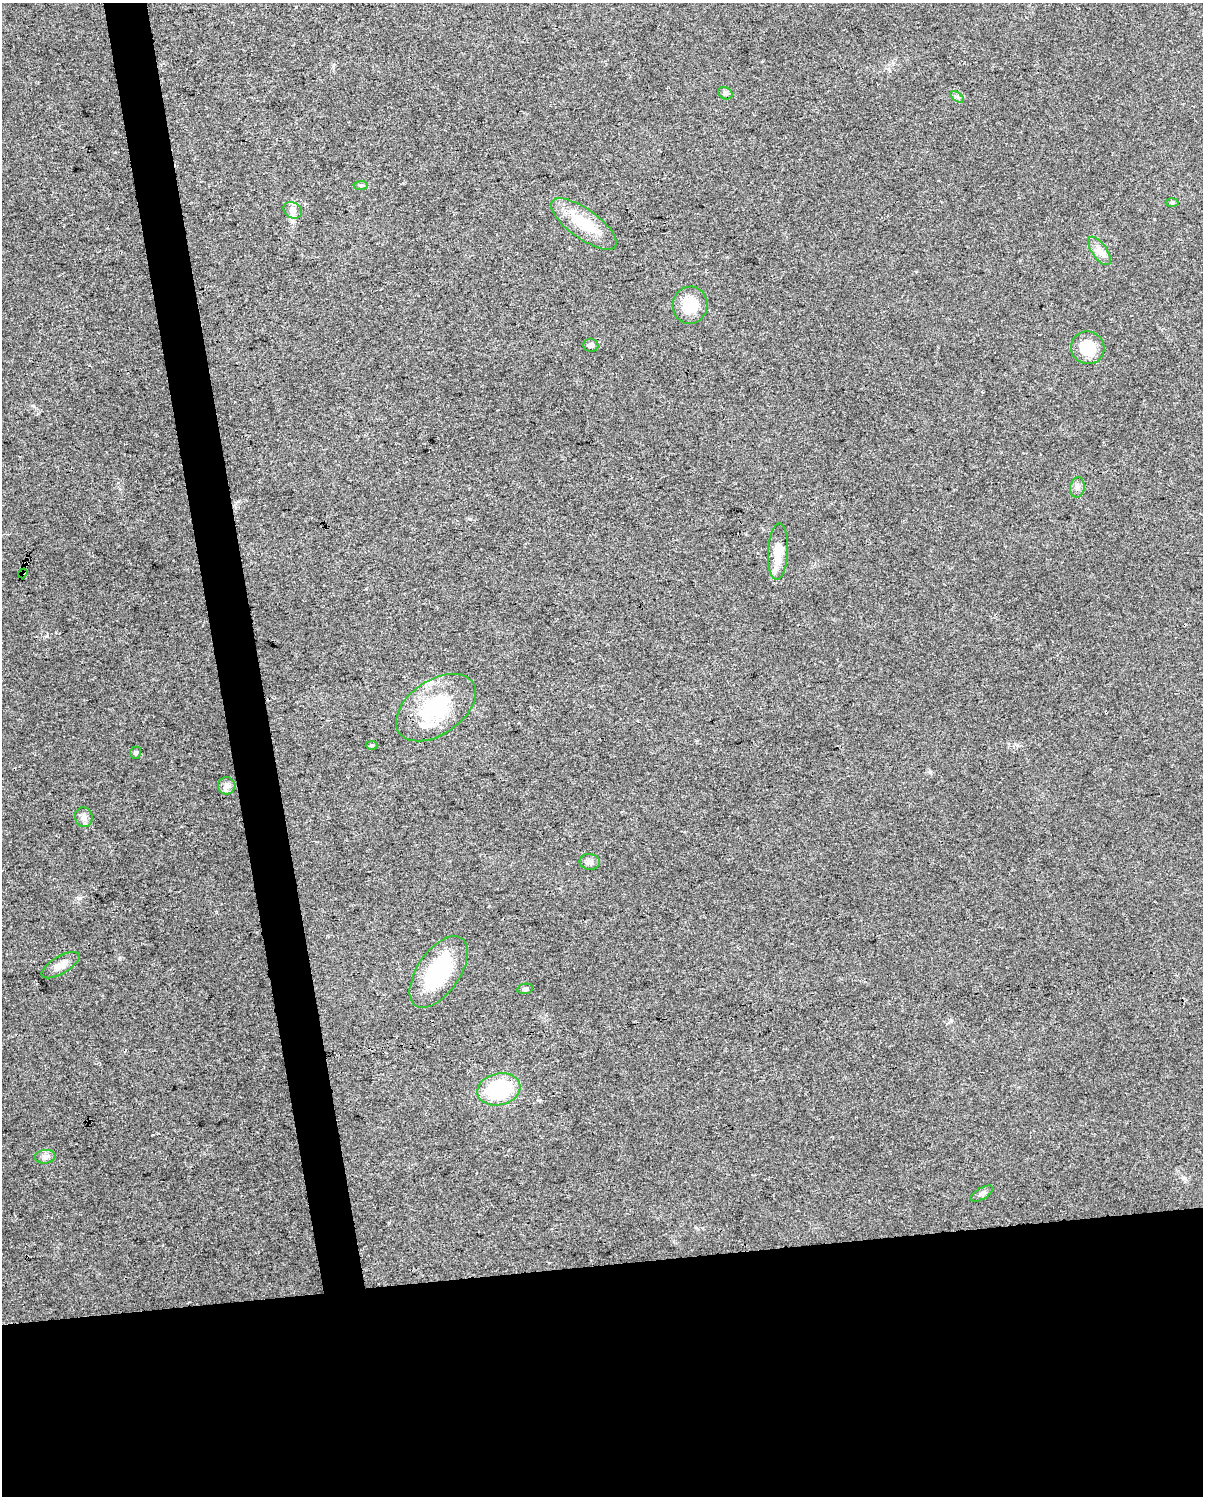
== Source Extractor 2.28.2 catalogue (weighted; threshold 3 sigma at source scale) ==
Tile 11 of 4 x 3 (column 3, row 3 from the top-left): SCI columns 2404-3604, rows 70-1563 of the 4806 x 4576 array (HDU 1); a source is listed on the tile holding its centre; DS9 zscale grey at full resolution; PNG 1205 x 1498 px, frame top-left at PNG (2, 3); each listed source drawn as its Kron ellipse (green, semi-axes under 4 px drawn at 4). Shown black and unused: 19% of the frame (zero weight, under 3 of 4 exposures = <1% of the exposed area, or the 3 px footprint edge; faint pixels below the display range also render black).
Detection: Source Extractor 2.28.2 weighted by HDU 2 'WHT'; one run over the whole footprint, this tile lists its part. Background 0.0315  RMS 0.0041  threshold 0.0183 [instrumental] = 3 sigma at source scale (4.5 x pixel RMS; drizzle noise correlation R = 1.50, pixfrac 1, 0.0396/0.0396 arcsec/px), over >= 5 px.
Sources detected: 26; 1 inside a brighter listed object's ellipse — not listed separately; the other 25 listed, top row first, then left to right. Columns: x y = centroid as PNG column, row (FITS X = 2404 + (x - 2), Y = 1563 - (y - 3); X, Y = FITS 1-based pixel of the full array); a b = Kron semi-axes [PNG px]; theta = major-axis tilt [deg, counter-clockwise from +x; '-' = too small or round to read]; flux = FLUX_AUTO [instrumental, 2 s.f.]
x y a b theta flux
725 93 7 6 - 0.89
957 97 8 4 -36 0.81
361 185 7 4 5 0.66
1172 202 6 4 2 0.5
293 210 10 7 -31 1.9
584 224 39 14 -36 13
1099 251 16 7 -55 2.8
690 305 19 17 82 11
591 345 7 6 - 1
1088 348 17 16 - 12
1077 487 10 7 80 1.5
778 552 28 10 87 8
23 573 5 3 - 0.51
436 708 45 27 34 29
372 745 6 4 1 0.58
136 753 6 5 - 0.7
227 786 9 8 - 1.8
84 817 10 8 -72 1.9
590 862 10 8 -9 1.8
61 965 21 9 30 3.8
439 972 41 21 56 30
525 989 8 5 10 0.85
499 1089 22 16 13 31
45 1157 10 6 6 1.6
982 1194 12 5 30 1.4
Overlapping masked pixels (flux is a lower limit): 1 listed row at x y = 23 573
Unlisted compact peaks at least as high as the median listed source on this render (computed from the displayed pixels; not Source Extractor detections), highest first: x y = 930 772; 47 636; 1185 1178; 119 958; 34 406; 470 519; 80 898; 489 906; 951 1020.